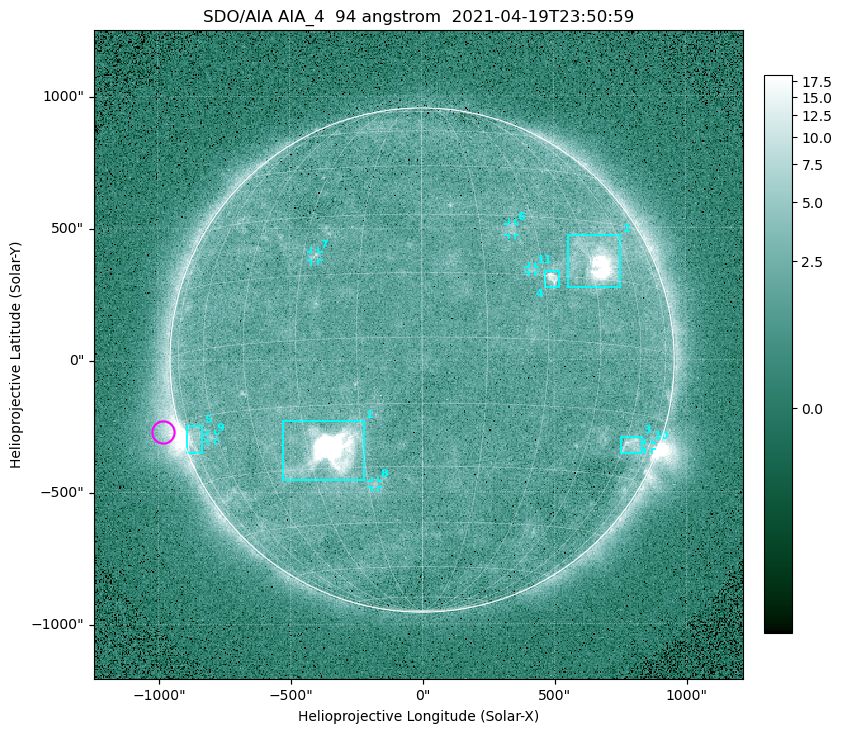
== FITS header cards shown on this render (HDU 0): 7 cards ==
TELESCOP= 'SDO/AIA '
INSTRUME= 'AIA_4   '
WAVELNTH=                   94
WAVEUNIT= 'angstrom'
DATE-OBS= '2021-04-19T23:50:59.13'
CTYPE1  = 'HPLN-TAN'
CTYPE2  = 'HPLT-TAN'

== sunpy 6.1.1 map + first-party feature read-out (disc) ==
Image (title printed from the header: SDO/AIA AIA_4  94 angstrom  2021-04-19T23:50:59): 512 x 512 px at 4.8 arcsec/px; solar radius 955 arcsec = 199 px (full disc in frame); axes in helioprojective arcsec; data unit not stated in the header (colour bar unlabelled)
Orientation: roll -0.138 deg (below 1 deg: not rotated)
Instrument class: DISC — disc imager (sunpy class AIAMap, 94 A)
Bright regions (active regions / flare kernels): reference = the median radial profile (limb darkening/brightening removed); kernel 5 px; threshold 5 sigma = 2.55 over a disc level ~1.81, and >= 1.15x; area >= 9 px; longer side >= 5 px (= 24 arcsec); searched inside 0.97 R_sun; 11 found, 11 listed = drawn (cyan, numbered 1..; 6 of them under ~33 arcsec drawn as corner ticks so the feature stays visible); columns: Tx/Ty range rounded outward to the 10 arcsec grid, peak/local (2 s.f.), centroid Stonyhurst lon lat
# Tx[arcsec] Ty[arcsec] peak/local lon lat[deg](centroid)
1 -530..-220 -460..-230 1887 -24 -26
2 550..750 270..470 35 +47 +19
3 750..830 -360..-290 4.4 +64 -22
4 460..520 270..340 6.9 +32 +14
5 -900..-830 -350..-250 6.5 -73 -19
6 330..360 470..520 2.8 +23 +26
7 -420..-390 380..410 3.2 -27 +20
8 -190..-170 -480..-450 3 -13 -34
9 -810..-780 -300..-280 2.8 -63 -20
10 840..870 -340..-310 2.8 +75 -21
11 400..430 330..360 2.7 +27 +16
Off-limb structures (1.02-1.3 R_sun): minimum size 50 px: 6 found; the strongest spans PA ~90..115 deg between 1.02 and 1.22 R_sun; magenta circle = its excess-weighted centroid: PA ~105 deg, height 1.07 R_sun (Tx ~-980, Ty ~-270 arcsec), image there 4.8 x the reference